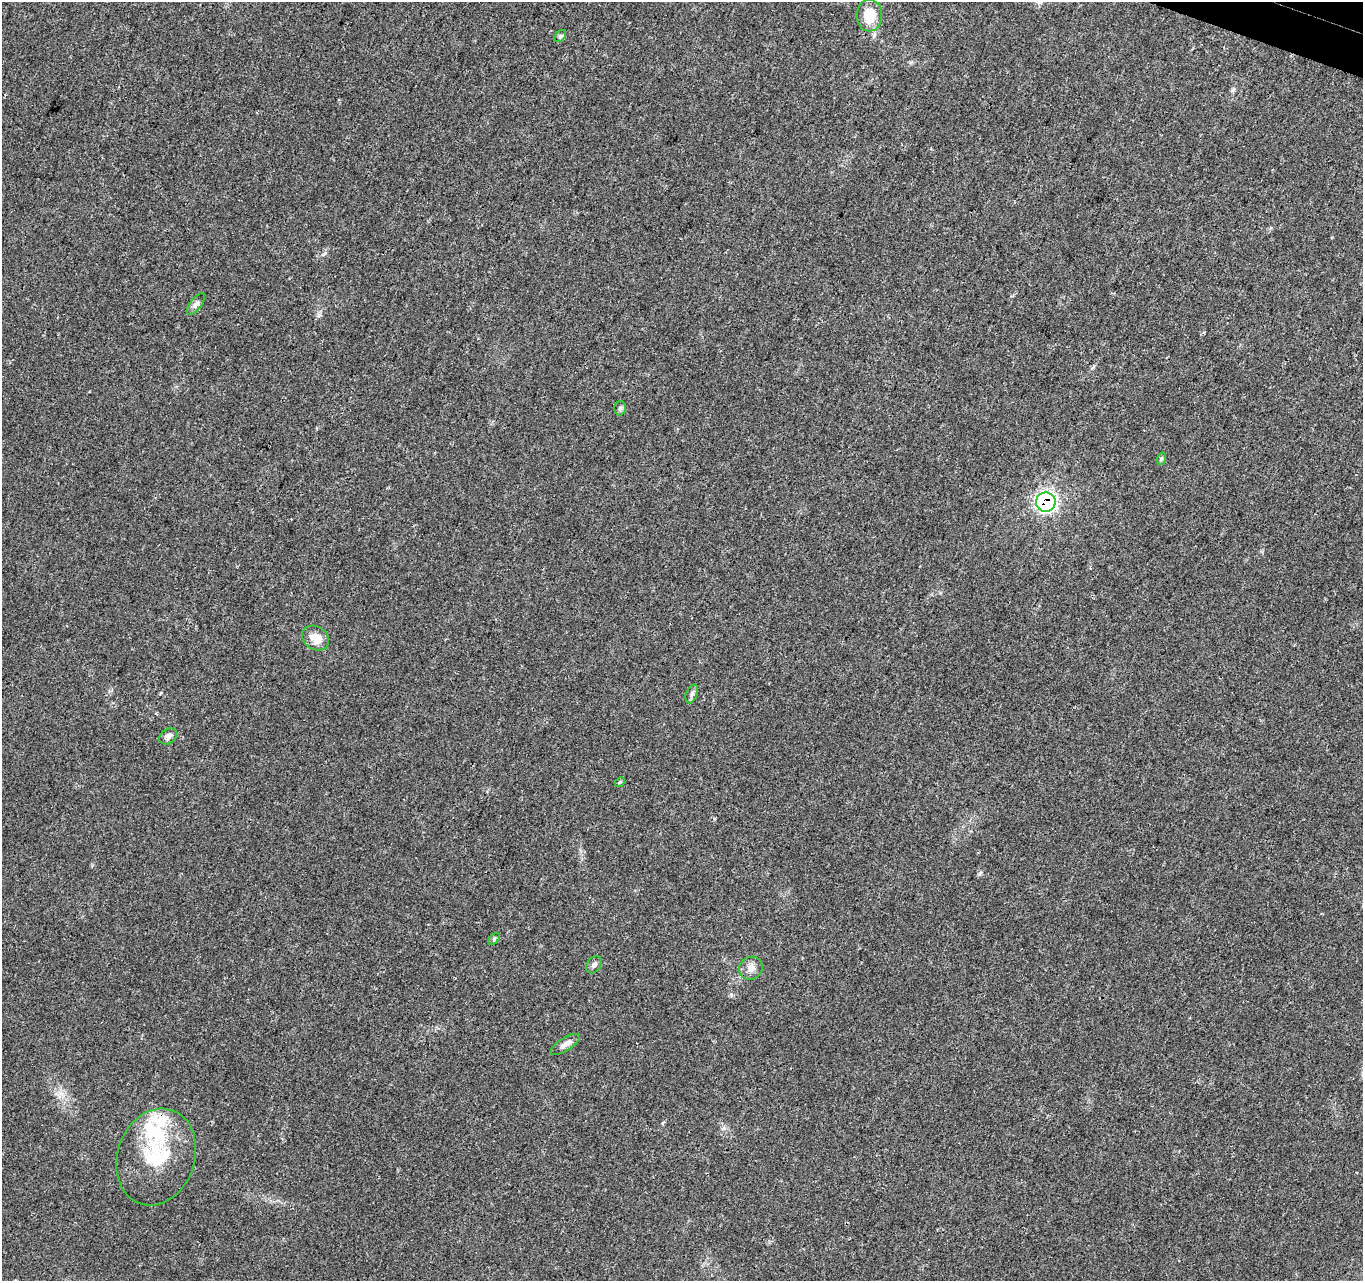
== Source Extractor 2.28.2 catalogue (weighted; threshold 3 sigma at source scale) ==
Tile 10 of 4 x 4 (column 2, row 3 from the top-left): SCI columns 1435-2795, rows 1612-2890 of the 5588 x 5718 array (HDU 1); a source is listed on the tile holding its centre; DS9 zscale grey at full resolution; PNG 1365 x 1283 px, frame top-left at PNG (2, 2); each listed source drawn as its Kron ellipse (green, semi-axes under 4 px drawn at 4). Shown black and unused: <1% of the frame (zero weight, under 3 of 4 exposures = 6% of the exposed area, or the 3 px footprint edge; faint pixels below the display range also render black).
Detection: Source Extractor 2.28.2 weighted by HDU 2 'WHT'; one run over the whole footprint, this tile lists its part. Background 0.0374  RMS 0.0038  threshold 0.0173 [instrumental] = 3 sigma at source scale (4.5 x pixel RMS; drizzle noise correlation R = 1.50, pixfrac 1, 0.0396/0.0396 arcsec/px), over >= 5 px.
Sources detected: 18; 1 inside a brighter object's white glare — neither listed nor drawn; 2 inside a brighter listed object's ellipse — not listed separately; the other 15 listed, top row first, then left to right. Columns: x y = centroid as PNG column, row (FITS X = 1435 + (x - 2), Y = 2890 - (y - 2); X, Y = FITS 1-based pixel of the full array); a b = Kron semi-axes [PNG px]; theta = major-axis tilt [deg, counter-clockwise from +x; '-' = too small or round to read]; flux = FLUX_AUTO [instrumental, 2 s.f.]
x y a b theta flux
869 15 16 13 -90 9.6
560 36 7 4 45 0.74
196 304 13 5 52 1.5
620 408 7 6 - 0.83
1161 459 6 4 72 0.57
1046 502 9 9 - 92
316 638 14 11 -34 5.5
692 694 10 5 70 1.1
168 736 10 7 37 1.8
620 782 5 4 - 0.46
494 939 7 4 47 0.66
594 965 10 6 54 1.1
751 968 12 11 - 2.7
565 1044 17 6 32 2.3
156 1157 49 38 71 27
Overlapping masked pixels (flux is a lower limit): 1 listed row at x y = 1046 502
Unlisted compact peaks at least as high as the median listed source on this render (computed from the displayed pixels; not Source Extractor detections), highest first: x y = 731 994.